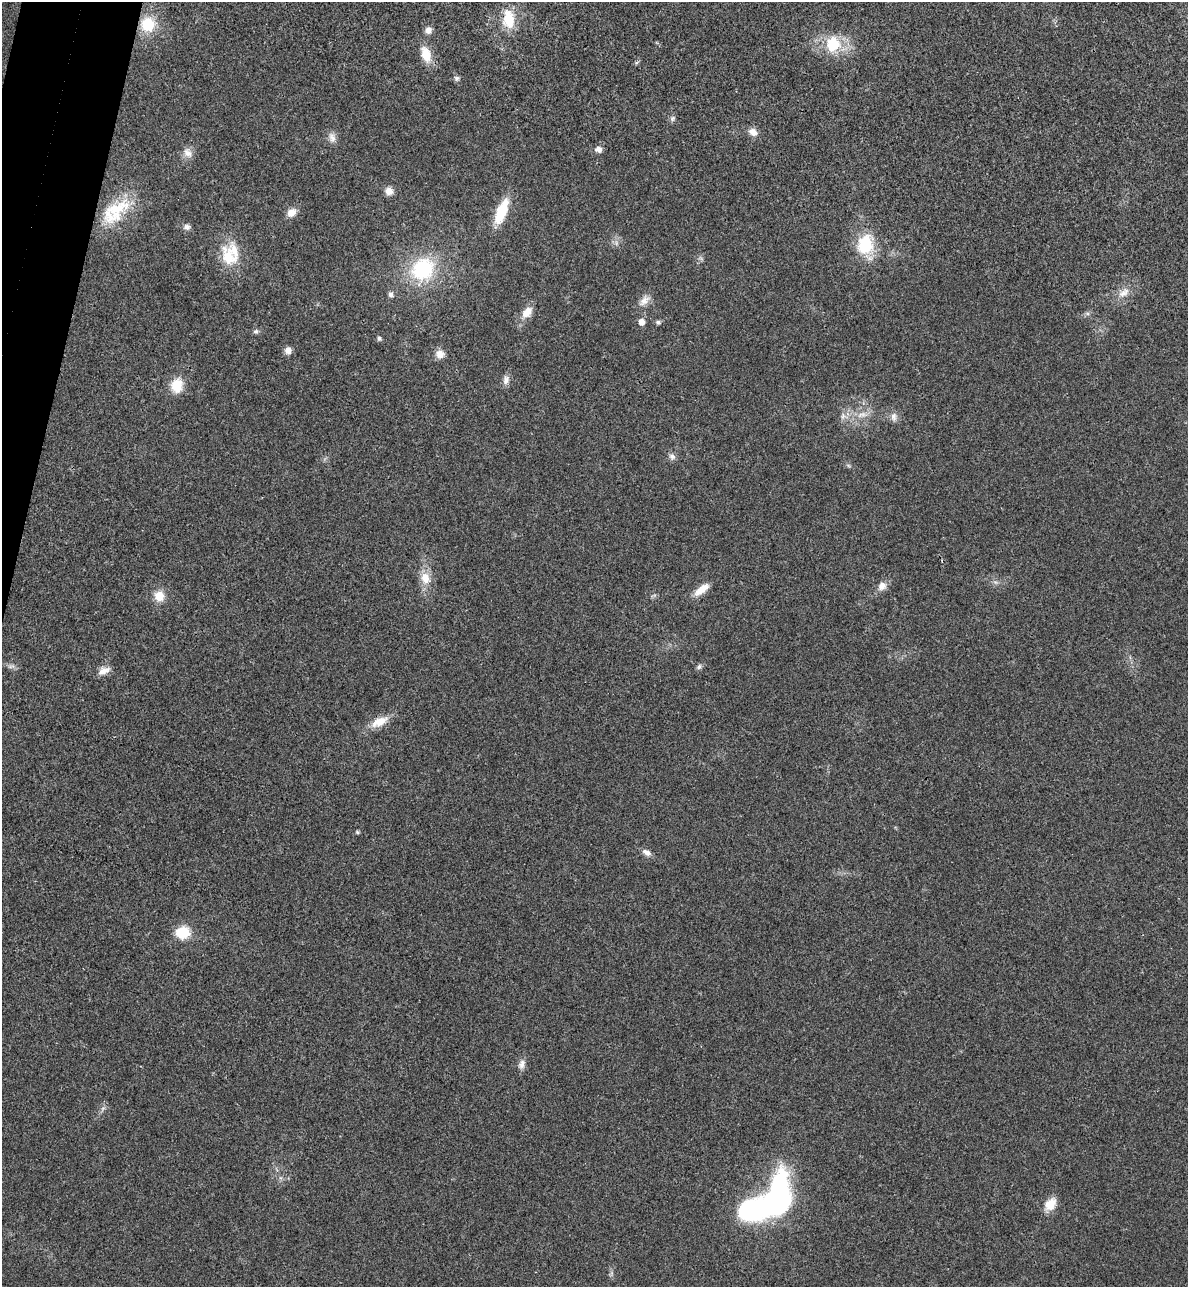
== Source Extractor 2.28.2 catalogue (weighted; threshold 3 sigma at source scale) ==
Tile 11 of 4 x 4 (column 3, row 3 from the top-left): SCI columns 2556-3741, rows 1307-2591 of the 5234 x 5179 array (HDU 1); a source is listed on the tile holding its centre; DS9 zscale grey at full resolution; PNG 1190 x 1289 px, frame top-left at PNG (2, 2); no overlay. Shown black and unused: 3% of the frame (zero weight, under 3 of 4 exposures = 6% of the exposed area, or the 3 px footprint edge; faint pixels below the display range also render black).
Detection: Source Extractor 2.28.2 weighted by HDU 2 'WHT'; one run over the whole footprint, this tile lists its part. Background 0.0229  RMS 0.0045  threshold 0.0203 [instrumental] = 3 sigma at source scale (4.5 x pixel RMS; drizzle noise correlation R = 1.50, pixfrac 1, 0.05/0.05 arcsec/px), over >= 5 px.
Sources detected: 55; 3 inside a brighter object's white glare — not listed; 2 inside a brighter listed object's ellipse — not listed separately; the other 50 listed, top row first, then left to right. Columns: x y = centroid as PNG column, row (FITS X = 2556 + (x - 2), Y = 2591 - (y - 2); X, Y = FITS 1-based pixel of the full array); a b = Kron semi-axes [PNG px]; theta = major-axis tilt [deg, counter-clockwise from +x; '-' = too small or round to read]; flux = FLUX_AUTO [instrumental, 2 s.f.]
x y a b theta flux
509 19 22 13 -85 12
148 24 15 15 - 13
428 30 9 8 - 2.3
833 44 18 18 - 16
426 54 17 10 -71 8.4
457 78 7 7 - 1.1
672 118 7 6 - 1.1
753 132 11 8 -34 3.2
332 137 15 8 -71 2.7
598 149 9 7 -9 2.1
188 153 14 9 -49 3.2
389 191 9 8 - 3.4
117 208 41 18 23 19
291 212 11 9 38 3.9
501 212 25 9 67 17
187 227 8 7 - 1.6
865 244 24 19 79 19
228 257 29 18 -66 13
423 269 27 24 44 33
1124 293 17 10 37 4.7
391 294 7 6 - 1.3
644 300 17 9 46 3.6
527 312 16 10 45 5.1
641 322 6 5 - 3.4
658 322 7 5 -1 0.91
256 331 7 6 - 0.99
379 338 6 5 - 0.85
288 350 8 7 - 2.5
440 354 10 10 - 3.4
506 380 12 8 75 2.4
177 385 16 13 77 9.2
862 415 17 6 11 3.8
843 416 9 6 70 1.7
893 417 11 8 -85 2.3
672 456 9 8 - 1.7
425 578 16 12 -69 6.3
882 586 12 9 47 3.4
702 589 21 8 38 5.5
159 596 11 11 - 6
11 666 10 3 11 0.93
699 667 8 6 47 1.1
104 671 17 8 24 3.3
379 722 25 11 25 6.9
357 832 5 5 - 0.57
647 852 12 7 -25 2.3
182 932 13 10 6 13
522 1064 13 7 77 2.5
103 1108 7 4 19 0.88
779 1190 31 15 81 69
1050 1204 17 12 53 6.1